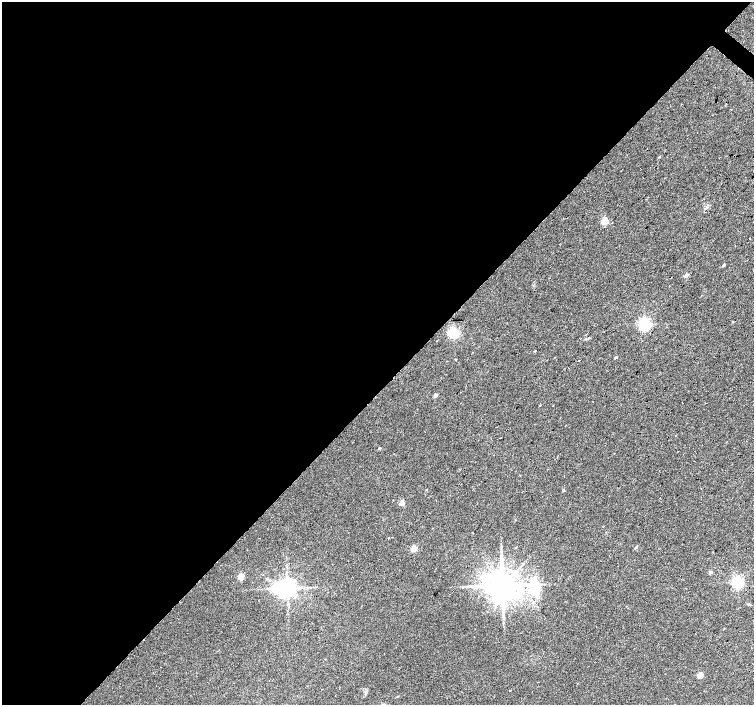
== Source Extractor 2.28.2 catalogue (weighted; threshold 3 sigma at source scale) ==
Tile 5 of 4 x 4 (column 1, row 2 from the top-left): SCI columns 1-1503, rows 2981-4386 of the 6015 x 6027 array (HDU 1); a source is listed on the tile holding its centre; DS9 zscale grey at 2 x 2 block average (1 PNG px = mean of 2 x 2 image px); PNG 756 x 707 px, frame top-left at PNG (2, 2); no overlay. Shown black and unused: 55% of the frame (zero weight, under 2 of 3 exposures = <1% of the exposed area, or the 3 px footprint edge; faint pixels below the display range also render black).
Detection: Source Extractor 2.28.2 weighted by HDU 2 'WHT'; one run over the whole footprint, this tile lists its part. Background 0.0327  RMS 0.0064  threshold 0.0286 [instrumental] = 3 sigma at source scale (4.5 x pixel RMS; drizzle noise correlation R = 1.50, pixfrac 1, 0.0396/0.0396 arcsec/px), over >= 5 px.
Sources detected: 34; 1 cosmic-ray / hot-pixel residue — not listed; the other 33 listed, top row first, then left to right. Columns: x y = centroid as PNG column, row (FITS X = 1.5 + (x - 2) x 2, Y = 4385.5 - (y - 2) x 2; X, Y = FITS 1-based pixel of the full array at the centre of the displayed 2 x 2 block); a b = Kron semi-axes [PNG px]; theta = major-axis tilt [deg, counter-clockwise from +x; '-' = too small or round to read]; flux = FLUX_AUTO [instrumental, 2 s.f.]
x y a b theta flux
659 157 3 2 - 1
604 221 3 3 - 44
723 265 2 2 - 3.9
686 275 3 2 - 7.2
733 322 2 2 - 1.1
644 324 4 4 - 300
453 333 3 3 - 200
535 351 3 2 - 0.78
616 357 3 2 - 2.1
579 361 2 2 - 2.7
435 395 2 2 - 5.5
540 405 2 2 - 2.1
379 448 3 2 - 1.9
614 453 2 2 - 1
426 490 3 2 - 0.65
563 490 2 2 - 2
402 503 2 2 - 22
515 519 3 2 - 0.72
388 538 2 2 - 0.66
516 547 3 2 - 0.72
636 547 4 2 - 1.6
413 549 3 3 - 33
710 572 4 3 - 3.2
485 576 11 7 -29 17
241 577 3 3 - 40
737 582 4 3 - 290
502 585 8 6 7 4000
472 586 6 2 14 3.1
287 588 6 5 - 1100
535 591 12 10 67 21
748 604 3 2 - 1.1
700 675 3 3 - 28
510 691 2 2 - 2.4
Diffuse or blended objects may show on this block-average render without a row.